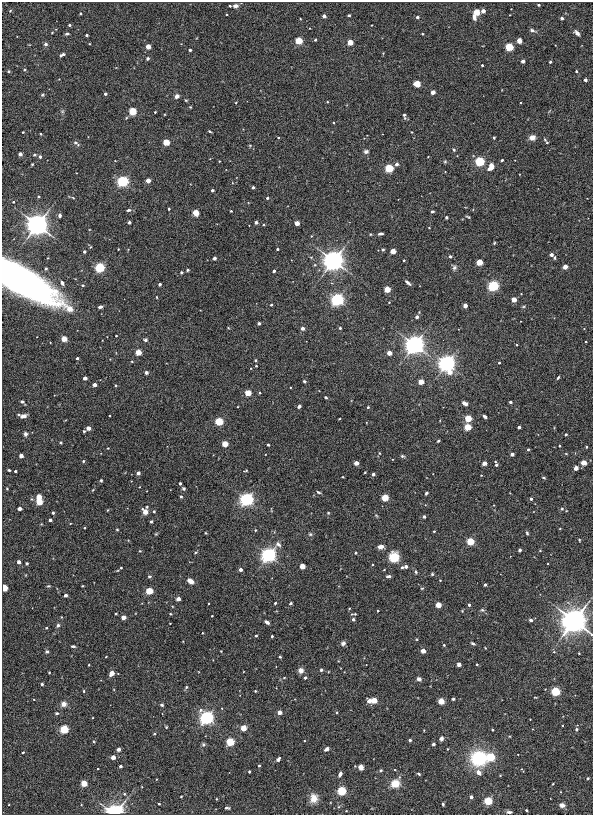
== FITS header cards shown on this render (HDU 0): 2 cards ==
NAXIS1  =                  591
NAXIS2  =                  813

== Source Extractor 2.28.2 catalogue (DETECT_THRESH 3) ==
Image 591 x 813 px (HDU 0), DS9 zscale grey, 1 PNG px = 1 image px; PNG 595 x 817 px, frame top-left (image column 1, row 813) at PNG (2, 2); no overlay
Background 8.58e-04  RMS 0.0093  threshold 0.028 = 3 sigma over >= 5 px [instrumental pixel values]
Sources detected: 376; all 376 listed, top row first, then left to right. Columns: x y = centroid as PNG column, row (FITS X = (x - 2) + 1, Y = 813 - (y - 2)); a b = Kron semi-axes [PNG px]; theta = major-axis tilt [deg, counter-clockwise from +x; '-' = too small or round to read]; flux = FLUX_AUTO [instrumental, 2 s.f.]
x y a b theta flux
538 5 3 2 - 0.61
230 6 3 3 - 0.8
235 6 4 4 - 2.5
10 11 4 3 - 0.57
483 11 4 3 - 7
476 12 4 4 - 34
80 13 3 3 - 0.81
226 14 3 2 - 0.6
349 15 3 3 - 0.8
324 16 3 3 - 4.3
417 17 3 3 - 1.8
474 18 5 4 - 2.7
562 18 3 3 - 2.4
69 25 3 3 - 1.2
532 30 7 4 -14 1.5
52 32 4 2 - 0.41
577 33 5 3 - 3.1
67 34 4 3 - 0.97
422 34 3 2 - 0.71
86 35 3 3 - 1.1
315 40 3 3 - 0.63
299 41 4 4 - 46
519 41 5 4 - 2.9
350 42 4 3 - 24
46 44 4 4 - 1.5
148 47 3 3 - 15
509 47 4 4 - 80
190 50 3 3 - 1.6
62 55 6 3 25 1.5
148 58 4 4 - 0.89
523 61 3 3 - 4.3
550 62 3 3 - 1.2
482 65 3 3 - 1.1
24 70 4 3 - 0.79
9 71 3 3 - 0.82
576 71 3 3 - 0.99
585 80 3 3 - 3.3
417 84 6 5 - 5
433 92 4 4 - 2.3
105 94 3 3 - 1.9
42 95 5 4 - 0.77
177 96 5 4 - 2.8
186 100 4 3 - 0.61
327 102 2 2 - 0.53
236 103 3 3 - 0.5
190 107 3 3 - 0.47
62 111 6 4 -18 0.75
132 111 4 4 - 58
155 112 3 3 - 0.59
404 116 6 3 -79 1.5
333 122 3 2 - 0.5
210 131 4 3 - 0.68
23 132 3 2 - 0.63
40 134 3 2 - 0.65
532 137 5 5 - 4.8
278 138 3 2 - 0.65
494 138 3 2 - 0.74
166 142 4 4 - 31
546 142 10 4 -55 1.4
76 143 9 4 -40 1.7
250 145 5 3 - 0.57
454 150 4 3 - 1.5
366 151 6 5 - 1.6
20 154 3 3 - 5.4
34 155 4 3 - 0.65
40 157 4 4 - 1.3
502 160 3 3 - 0.99
219 161 3 2 - 0.38
445 161 4 4 - 0.71
480 161 4 4 - 130
32 164 3 2 - 0.66
396 164 3 3 - 3.1
491 167 9 6 57 5
389 168 4 4 - 81
148 180 3 3 - 10
123 181 4 4 - 250
253 187 3 3 - 1.4
212 190 3 3 - 2.1
39 197 3 2 - 0.55
73 198 5 3 - 0.63
267 198 3 3 - 1.7
13 202 3 2 - 0.66
169 209 3 3 - 1
129 210 6 4 2 1.3
231 211 3 2 - 0.52
432 211 4 3 - 0.85
196 213 4 4 - 28
60 215 4 3 - 1.7
446 217 3 3 - 1.7
468 217 5 3 - 0.69
129 222 3 3 - 1.2
256 222 4 3 - 1.4
297 223 3 3 - 13
263 224 3 3 - 0.97
37 225 8 7 - 410
381 234 5 3 - 1.6
311 236 4 3 - 0.48
494 243 3 3 - 0.61
90 247 5 3 - 0.54
277 249 3 3 - 0.98
383 250 4 3 - 0.88
84 251 3 3 - 2.1
393 251 4 3 - 17
551 255 3 3 - 3.3
450 256 3 3 - 1.6
214 258 3 3 - 1.2
555 258 4 3 - 0.78
404 260 3 2 - 0.74
333 261 8 7 - 410
479 262 4 4 - 26
100 267 4 4 - 140
454 267 7 6 - 1.5
565 267 3 3 - 11
187 270 4 3 - 0.85
274 271 3 3 - 2.4
181 272 3 3 - 1.4
18 279 49 16 -29 450
62 283 5 4 - 2.2
408 283 6 3 -40 1.8
160 284 3 3 - 2.3
83 285 4 3 - 1
38 286 3 3 - 12
493 286 4 4 - 190
387 289 4 4 - 29
157 297 4 3 - 0.37
337 299 4 4 - 370
514 299 3 3 - 14
271 305 3 3 - 0.93
465 305 3 3 - 6.6
100 307 4 3 - 2
69 309 6 4 -29 15
417 317 3 3 - 4.1
259 323 3 3 - 2.2
302 328 3 3 - 3.8
340 328 3 3 - 1.1
116 336 2 2 - 0.48
64 339 4 3 - 21
145 340 4 4 - 1.5
415 345 7 6 - 380
517 345 3 2 - 0.57
138 352 4 3 - 24
389 353 4 3 - 12
77 358 3 3 - 1.5
255 360 3 3 - 1.2
447 363 7 6 - 310
499 363 3 3 - 0.79
256 366 3 3 - 0.63
146 373 3 3 - 4
85 378 3 3 - 5.4
558 378 4 2 - 0.7
304 381 4 3 - 0.96
421 382 4 4 - 18
94 385 3 3 - 6.1
116 385 3 3 - 0.75
290 387 2 2 - 0.45
248 393 4 4 - 26
260 393 3 3 - 0.69
326 397 3 3 - 0.74
22 402 5 4 - 0.85
510 402 3 3 - 1.9
464 403 5 4 - 3.8
299 406 4 3 - 1.8
368 407 3 3 - 0.83
23 416 7 4 13 2.6
110 416 2 2 - 0.54
485 416 4 3 - 2
468 418 4 4 - 41
339 419 3 2 - 0.41
219 421 4 4 - 80
468 427 4 4 - 39
519 427 3 3 - 2.6
88 428 3 3 - 9.6
84 431 3 3 - 1.1
25 434 4 4 - 1.9
566 434 3 3 - 1.5
438 441 3 3 - 0.8
61 442 3 3 - 0.79
225 444 4 3 - 22
268 445 3 3 - 0.99
560 446 3 2 - 0.56
586 447 3 2 - 0.62
108 448 3 2 - 0.52
528 449 4 3 - 0.73
379 453 4 3 - 0.48
512 454 3 3 - 4.2
566 454 4 3 - 0.45
21 456 3 3 - 8.2
402 456 5 4 - 0.95
83 461 4 3 - 0.67
356 463 3 3 - 10
484 463 3 3 - 9.1
584 463 7 6 - 3.1
496 464 6 3 -70 1.9
576 468 4 4 - 3
9 470 3 3 - 0.8
246 470 5 3 - 0.59
15 471 3 3 - 1.6
365 472 3 2 - 0.45
138 473 3 3 - 4.8
373 474 3 3 - 2.9
481 475 2 2 - 0.38
544 478 4 3 - 0.69
101 480 4 3 - 0.69
131 481 2 2 - 0.33
180 483 3 3 - 1.4
7 489 3 2 - 0.43
183 489 4 3 - 1.3
93 490 4 3 - 0.53
318 492 6 3 -26 0.82
426 493 4 3 - 1.1
39 497 4 3 - 17
181 497 3 3 - 1.4
385 497 4 4 - 42
247 499 5 5 - 230
531 499 3 3 - 1.5
39 502 4 4 - 29
19 509 3 3 - 5
562 509 6 4 67 1.1
108 510 3 2 - 0.45
154 511 4 3 - 0.64
145 512 5 4 - 16
53 513 3 3 - 1.6
328 513 4 4 - 0.55
376 515 5 3 - 0.64
424 517 3 3 - 1.9
50 520 3 3 - 2.9
151 522 3 3 - 1.5
84 528 2 2 - 0.45
117 530 4 3 - 0.51
255 530 3 3 - 0.61
434 531 3 3 - 0.7
205 533 3 2 - 0.56
527 533 4 4 - 0.82
156 534 5 3 - 0.62
310 534 6 5 - 1
579 540 4 3 - 0.57
470 541 4 4 - 55
381 547 6 4 5 3.8
520 550 3 3 - 2.3
540 550 5 3 - 0.5
140 551 4 3 - 0.52
196 552 5 3 - 0.66
356 553 3 3 - 0.57
269 555 7 5 44 210
394 557 9 8 - 14
19 562 3 3 - 5.1
27 563 3 3 - 1.5
302 566 4 4 - 4.1
405 567 6 3 14 4.2
121 568 3 2 - 0.67
240 570 3 3 - 3.8
384 570 3 2 - 0.49
416 572 5 4 - 1.1
432 574 4 4 - 0.74
149 576 5 4 - 1
388 576 5 3 - 1.8
440 580 2 2 - 0.44
190 581 6 4 -34 4.8
485 585 3 3 - 1.8
48 586 5 4 - 0.68
82 586 3 2 - 0.44
4 588 4 3 - 39
422 588 4 3 - 0.64
149 591 4 4 - 48
65 595 3 3 - 3.6
178 599 3 3 - 7.3
209 603 3 2 - 0.66
275 603 3 3 - 0.67
291 603 3 3 - 1.1
438 605 4 3 - 19
469 605 3 3 - 1.7
349 608 3 3 - 0.53
482 610 6 5 - 1
378 611 3 3 - 0.83
462 611 4 4 - 0.49
116 614 3 3 - 0.79
170 614 3 2 - 0.54
354 614 6 2 8 0.84
212 616 3 2 - 0.54
61 617 3 2 - 0.43
123 617 3 3 - 8.6
353 619 3 3 - 1.7
531 620 3 3 - 2.4
569 620 3 3 - 54
574 621 10 9 - 480
267 622 5 3 - 1.9
170 623 2 2 - 0.41
58 625 5 4 - 1.2
46 628 3 3 - 0.42
202 633 2 2 - 0.49
256 636 3 3 - 0.98
272 636 3 3 - 1.1
343 643 6 5 - 1.9
473 643 5 3 - 1
444 645 3 3 - 0.62
73 646 4 3 - 0.9
221 651 2 2 - 0.37
423 651 3 3 - 11
47 652 4 4 - 1.2
554 652 5 3 - 0.55
106 656 3 2 - 0.37
280 657 3 3 - 0.59
459 664 3 3 - 6.7
477 664 3 2 - 0.79
89 665 3 2 - 0.39
301 670 5 5 - 3.6
321 670 3 3 - 1.7
49 672 3 2 - 0.55
112 673 4 3 - 13
305 678 3 3 - 2.4
419 679 4 4 - 2.4
42 684 3 3 - 1.1
186 687 4 4 - 1
84 691 4 3 - 0.62
255 691 3 3 - 0.66
555 691 4 4 - 100
535 697 4 2 - 0.43
453 699 4 3 - 0.88
374 700 4 4 - 22
369 701 5 4 - 3.3
441 701 5 5 - 4.7
64 704 5 5 - 4.2
162 705 3 3 - 1.1
279 712 3 3 - 8.1
337 712 3 3 - 0.72
56 713 4 4 - 0.9
207 717 5 5 - 250
166 727 4 3 - 0.6
243 728 4 4 - 21
64 729 4 4 - 82
576 729 5 4 - 0.99
492 730 3 2 - 0.67
154 734 3 3 - 0.59
441 738 5 4 - 1.5
410 740 3 3 - 1.1
304 741 3 2 - 0.49
94 742 4 2 - 0.5
230 742 4 4 - 79
203 744 5 5 - 1.1
433 744 3 3 - 2.6
118 749 3 3 - 5.5
327 749 4 3 - 5
447 749 3 2 - 0.43
23 753 4 3 - 0.76
113 757 3 3 - 8.8
491 757 4 4 - 61
479 758 11 10 - 49
278 759 5 3 - 1.9
259 765 3 3 - 1.1
120 766 3 3 - 1.8
361 767 5 4 - 3.8
98 769 2 2 - 0.49
381 770 4 4 - 0.82
395 770 2 2 - 0.52
249 772 3 2 - 0.62
479 772 6 5 - 3.8
340 774 5 3 - 2.5
419 774 3 2 - 0.79
588 778 3 3 - 0.61
84 783 4 4 - 28
395 783 7 6 - 10
553 784 3 2 - 0.53
342 791 4 4 - 110
124 794 4 3 - 0.84
181 796 3 2 - 0.49
471 797 3 3 - 3.1
314 798 11 9 82 5.9
216 799 4 2 - 0.46
488 801 4 4 - 77
159 804 3 2 - 0.5
443 804 3 3 - 0.83
562 805 5 4 - 3.7
227 808 5 3 - 1.3
526 810 3 3 - 0.93
115 811 13 7 9 34
509 812 5 4 - 2.1
At the frame edge (FLAGS 8, measured only in part): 3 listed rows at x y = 4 588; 115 811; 509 812